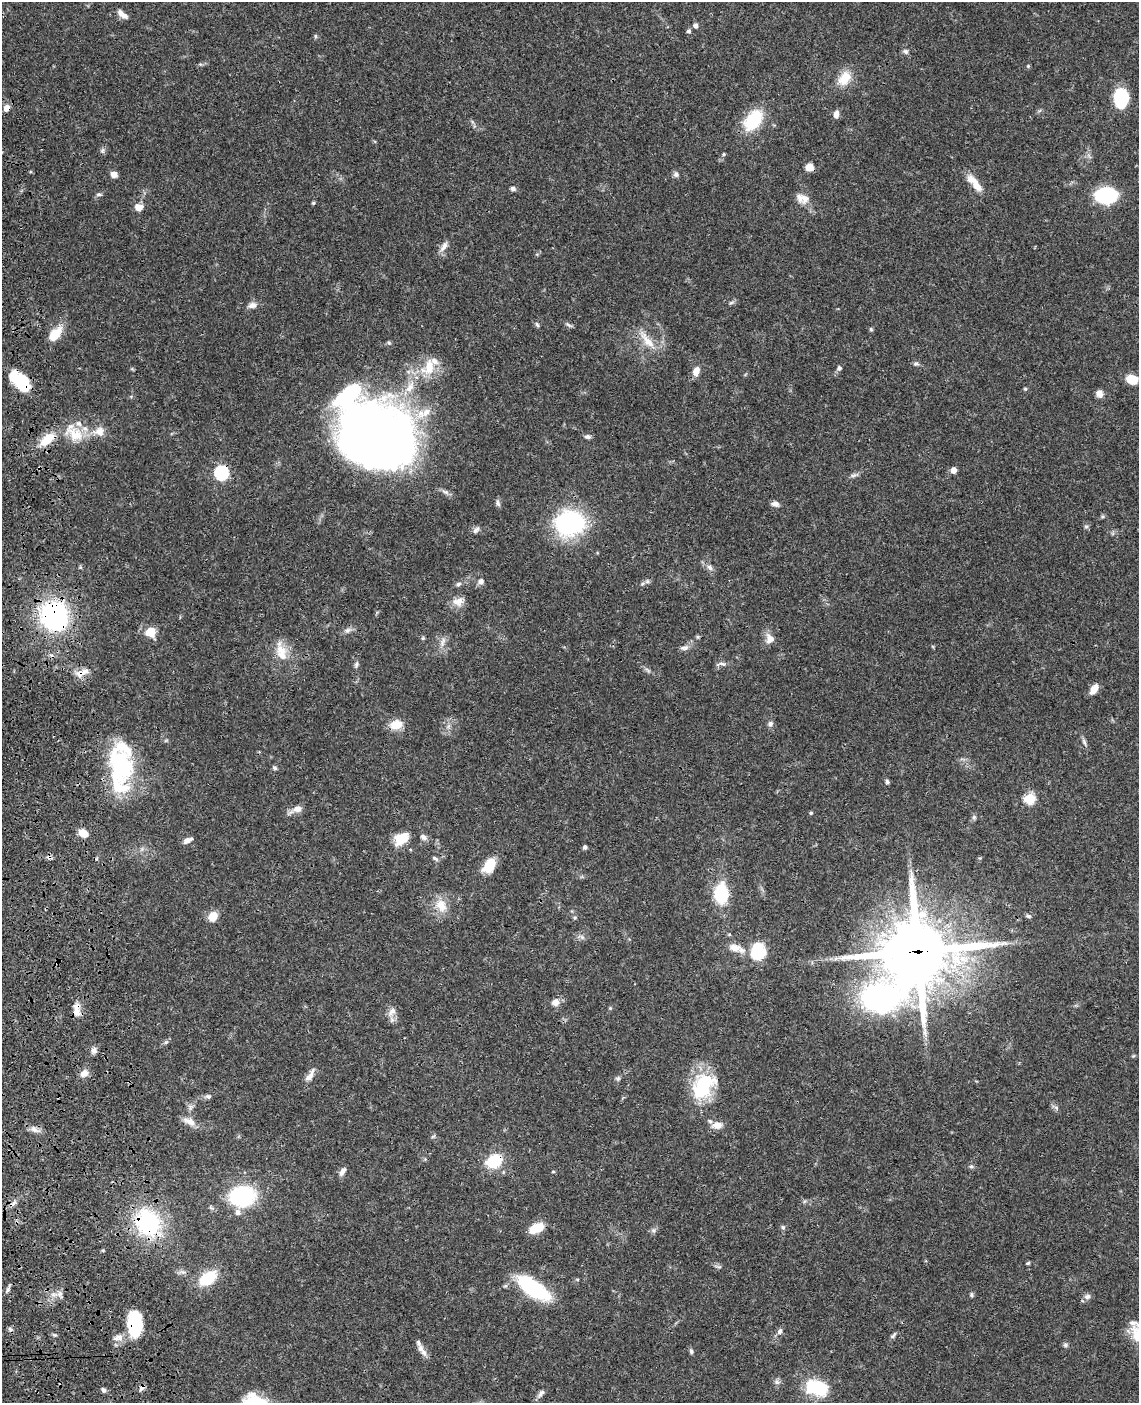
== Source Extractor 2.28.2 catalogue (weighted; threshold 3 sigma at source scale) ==
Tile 7 of 4 x 3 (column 3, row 2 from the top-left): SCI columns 2391-3527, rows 1657-3057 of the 4780 x 4613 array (HDU 1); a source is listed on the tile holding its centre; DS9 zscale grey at full resolution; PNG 1141 x 1405 px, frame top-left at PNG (2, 2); no overlay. Shown black and unused: <1% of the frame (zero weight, under 3 of 4 exposures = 6% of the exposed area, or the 3 px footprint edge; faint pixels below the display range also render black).
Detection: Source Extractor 2.28.2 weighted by HDU 2 'WHT'; one run over the whole footprint, this tile lists its part. Background 0.0453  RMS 0.0029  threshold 0.0129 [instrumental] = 3 sigma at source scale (4.5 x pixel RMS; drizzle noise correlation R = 1.50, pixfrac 1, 0.05/0.05 arcsec/px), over >= 5 px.
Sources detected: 164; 2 inside a brighter object's white glare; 1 cosmic-ray / hot-pixel residue — not listed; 9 inside a brighter listed object's ellipse — not listed separately; the other 152 listed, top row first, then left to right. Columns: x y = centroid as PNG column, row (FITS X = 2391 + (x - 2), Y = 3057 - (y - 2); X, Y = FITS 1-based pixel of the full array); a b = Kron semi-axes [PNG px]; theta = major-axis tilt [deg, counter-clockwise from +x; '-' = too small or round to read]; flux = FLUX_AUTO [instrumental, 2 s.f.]
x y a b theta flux
122 14 13 6 -39 1.9
696 25 5 5 - 1
689 31 5 5 - 0.63
315 36 6 4 -72 0.36
905 51 7 6 - 0.74
1028 66 5 4 - 0.34
844 78 20 13 55 5.1
1121 98 18 13 89 14
7 108 8 7 - 1.9
836 114 9 6 84 1.5
753 120 24 15 52 13
102 150 7 5 46 0.62
724 154 5 4 - 0.31
809 167 7 7 - 2.7
114 174 8 7 - 1.5
676 174 8 7 - 0.83
975 183 27 9 -51 4
513 188 6 5 - 0.7
99 194 9 4 4 0.5
1106 195 15 10 1 31
803 198 17 11 -16 2.8
313 203 5 3 - 0.41
138 207 10 8 -9 2.1
444 246 15 7 57 1.7
731 303 7 4 19 0.48
252 305 12 8 14 1.5
537 325 7 4 -62 0.52
569 325 11 4 -32 0.6
871 329 6 4 -47 0.38
55 334 19 10 51 5.6
647 341 31 9 -51 4.3
916 364 7 6 - 0.64
429 367 26 16 65 7
839 368 7 5 -73 0.59
696 371 11 8 73 2.3
1132 379 10 8 -24 6.1
21 381 24 11 -45 15
1025 389 5 4 - 0.34
1099 393 8 7 - 1.8
99 431 14 12 27 2.8
75 434 29 18 -35 7.6
377 434 82 59 -2 200
588 437 8 5 -6 0.81
47 439 24 11 39 5.8
954 470 6 5 - 1.9
221 473 7 6 - 44
854 475 13 5 18 0.83
498 503 10 5 -72 0.71
775 504 9 6 -12 1.3
570 522 15 13 2 69
1086 526 6 5 - 0.51
476 530 11 6 47 0.93
710 567 8 7 - 1.1
481 581 7 7 - 1.2
647 581 7 5 44 0.64
458 584 7 5 18 0.68
458 602 16 11 16 2.5
54 616 24 22 -77 57
347 630 9 6 40 0.98
151 632 8 7 - 6.2
698 637 6 5 - 0.4
423 638 5 5 - 0.38
770 639 12 10 -75 2.4
443 642 15 6 71 1.6
684 648 13 6 7 1.1
281 652 29 13 -73 5.4
356 664 8 5 81 0.73
722 664 11 5 -12 0.94
648 670 11 3 -40 0.63
85 671 16 8 24 2.2
1094 689 11 6 56 2.7
770 724 7 6 - 0.88
396 725 15 11 17 3.9
449 726 7 4 71 0.66
1084 742 11 4 -65 0.78
120 764 44 28 -75 31
275 768 6 5 - 0.56
887 781 6 5 - 0.61
1030 798 6 6 - 19
296 809 17 7 22 2.1
811 813 4 4 - 0.36
974 817 6 6 - 0.59
83 833 9 7 -29 3.7
424 837 9 6 -34 1.1
401 839 17 12 31 5.5
187 840 9 5 26 1.6
585 847 5 5 - 0.61
49 857 7 6 - 0.76
435 858 9 5 -30 0.62
489 865 17 10 58 6.3
721 894 17 12 -88 15
441 905 20 15 -63 4.6
1028 916 7 5 -16 0.54
213 917 9 8 - 4.2
575 917 6 4 18 0.37
729 934 5 4 - 0.31
582 937 7 5 -46 0.67
735 948 17 10 -7 2.9
758 951 20 18 72 9.7
918 951 24 21 5 2200
880 998 36 24 -21 97
556 1002 8 8 - 2.1
610 1008 4 4 - 0.31
76 1009 20 9 88 2.8
392 1011 13 8 49 1.7
166 1042 6 5 - 0.51
94 1050 9 7 -86 1.3
84 1073 11 9 37 1.8
310 1076 19 7 59 2.2
618 1078 6 5 - 0.55
703 1086 34 23 57 18
208 1096 7 6 - 0.71
1056 1108 7 5 -59 0.67
189 1122 19 8 -26 2.4
717 1125 12 9 0 2.7
34 1129 11 7 -24 1.5
433 1136 6 4 19 0.39
494 1161 12 9 29 14
971 1166 6 5 - 0.49
342 1172 10 5 61 1.5
553 1172 5 3 - 0.28
242 1196 19 15 10 30
238 1212 7 6 - 1.3
148 1223 30 24 -52 29
783 1227 6 5 - 0.57
536 1228 18 9 28 4.8
653 1230 8 7 - 0.75
1028 1263 5 4 - 0.41
719 1267 6 4 17 0.44
208 1278 20 12 34 10
533 1287 35 14 -34 25
8 1290 8 5 53 0.77
60 1294 8 5 45 0.95
972 1295 6 5 - 0.47
1087 1296 9 7 17 1
135 1323 22 11 89 23
1133 1323 12 7 -6 1.2
10 1329 7 4 -45 0.53
780 1331 9 6 58 1
55 1335 8 3 -31 0.41
894 1335 12 4 56 0.63
120 1338 12 7 -57 1.7
418 1343 10 6 -63 0.72
1065 1345 7 6 - 0.62
691 1351 7 5 -69 0.64
424 1352 11 7 -66 1.4
777 1382 8 7 - 0.92
817 1387 22 14 -14 15
142 1388 9 6 57 0.91
103 1390 7 5 -59 0.62
541 1393 13 6 51 1.1
252 1395 14 9 3 2.3
Overlapping masked pixels (flux is a lower limit): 12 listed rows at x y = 7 108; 21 381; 221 473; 54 616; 85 671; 49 857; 918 951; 76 1009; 494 1161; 148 1223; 135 1323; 142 1388